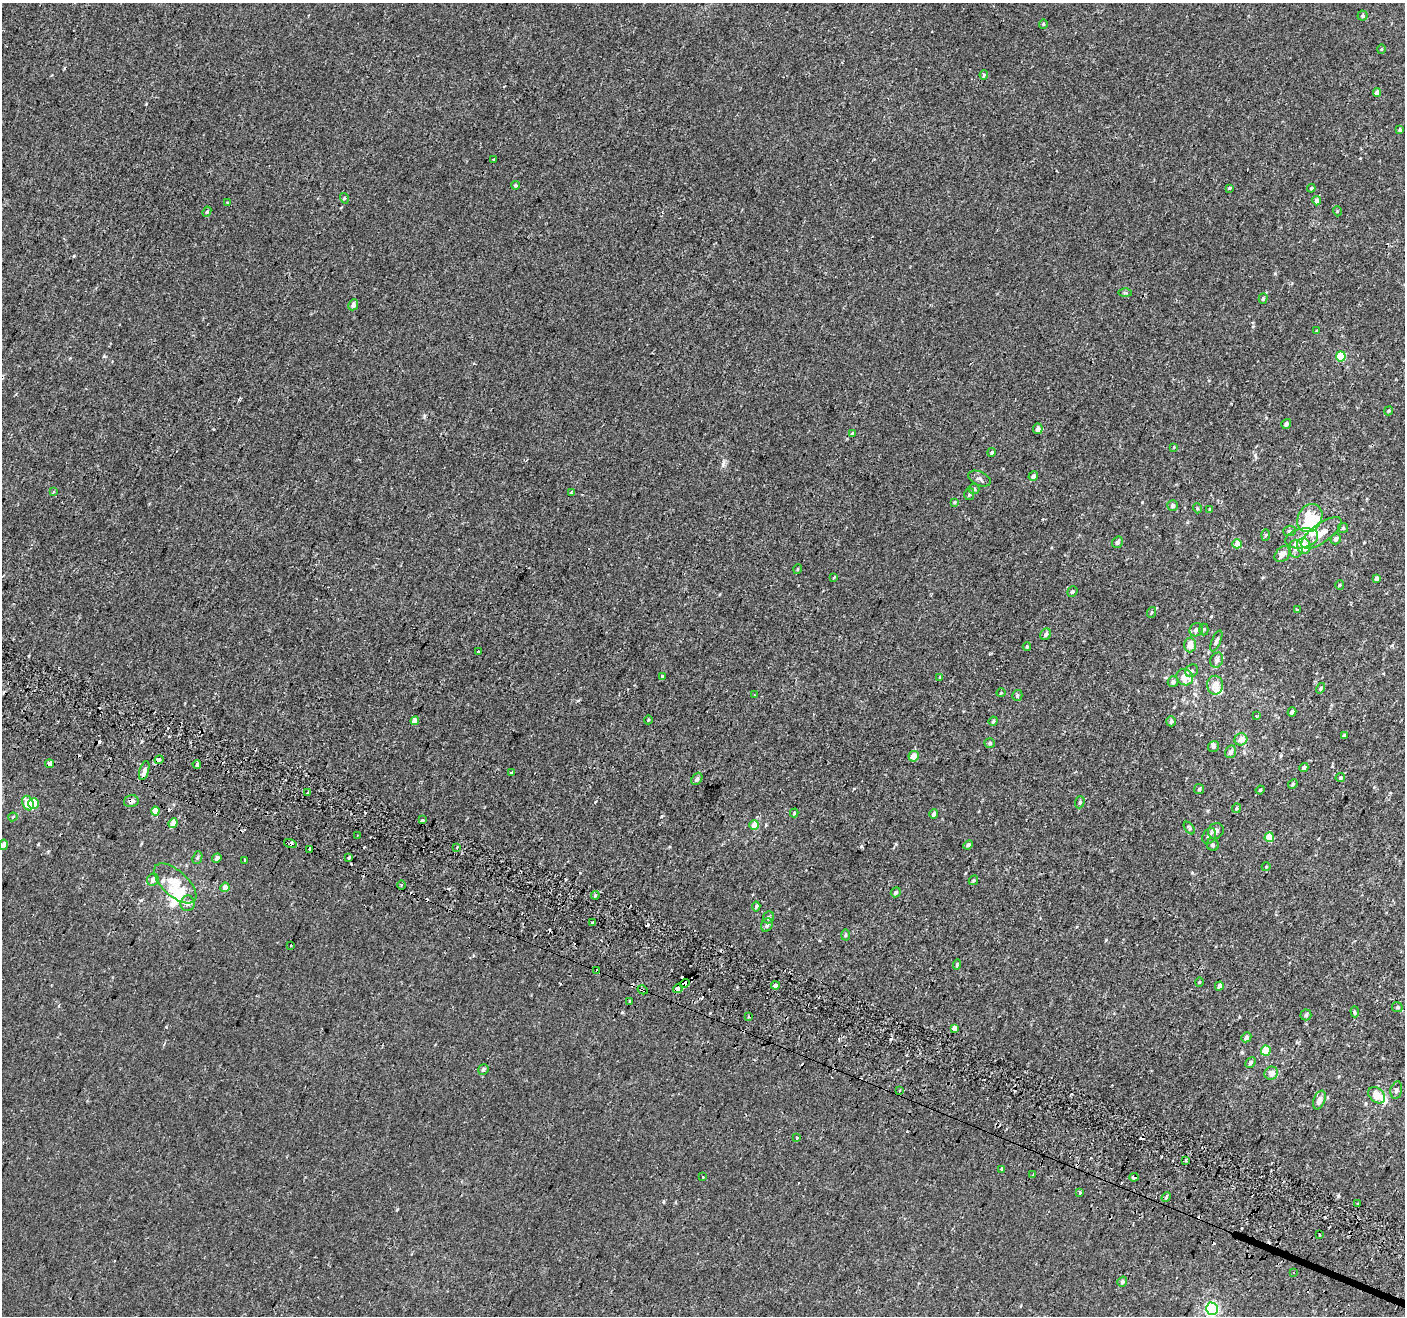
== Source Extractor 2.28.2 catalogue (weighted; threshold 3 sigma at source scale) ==
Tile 6 of 4 x 4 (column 2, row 2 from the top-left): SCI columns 1458-2860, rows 2889-4202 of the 5714 x 5845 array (HDU 1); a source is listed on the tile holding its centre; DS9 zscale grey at full resolution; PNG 1407 x 1318 px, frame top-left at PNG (2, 3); each listed source drawn as its Kron ellipse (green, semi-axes under 4 px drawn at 4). Shown black and unused: <1% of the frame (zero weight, under 2 of 3 exposures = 3% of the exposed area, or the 3 px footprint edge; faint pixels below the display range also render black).
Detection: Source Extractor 2.28.2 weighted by HDU 2 'WHT'; one run over the whole footprint, this tile lists its part. Background 0.00182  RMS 0.0034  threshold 0.0152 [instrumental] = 3 sigma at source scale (4.5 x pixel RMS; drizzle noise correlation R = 1.50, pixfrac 1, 0.0396/0.0396 arcsec/px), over >= 5 px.
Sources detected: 214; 3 inside a brighter object's white glare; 25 cosmic-ray / hot-pixel residue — neither listed nor drawn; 11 inside a brighter listed object's ellipse — not listed separately; the other 175 listed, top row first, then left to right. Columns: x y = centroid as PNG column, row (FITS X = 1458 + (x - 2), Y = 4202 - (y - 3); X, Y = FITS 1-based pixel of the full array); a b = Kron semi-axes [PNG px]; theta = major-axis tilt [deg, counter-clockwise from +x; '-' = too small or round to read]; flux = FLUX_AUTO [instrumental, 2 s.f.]
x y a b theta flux
1362 16 5 5 - 0.51
1043 24 4 4 - 0.31
1381 49 5 3 - 0.24
984 75 4 3 - 0.78
1377 92 4 4 - 1.5
1400 130 4 3 - 0.41
493 159 3 3 - 0.88
515 185 4 4 - 0.45
1230 188 3 3 - 0.85
1311 188 4 4 - 0.31
344 198 5 3 - 0.3
1317 201 4 4 - 1.5
228 203 4 3 - 0.66
1337 211 5 3 - 0.26
207 212 5 4 - 0.38
1125 293 6 4 -1 0.42
1263 299 5 4 - 0.48
353 305 6 5 - 1.2
1317 331 4 2 - 0.22
1341 356 5 5 - 9.9
1389 411 5 4 - 0.39
1286 424 5 4 - 0.89
1038 429 5 5 - 1.4
852 433 4 3 - 1.3
1174 447 4 3 - 0.23
992 452 4 4 - 0.51
1033 476 5 4 - 1.1
979 479 12 7 -25 0.95
974 489 5 5 - 0.51
53 492 4 3 - 0.27
571 493 3 3 - 1
969 494 6 5 - 0.57
955 502 4 3 - 0.34
1173 505 5 5 - 0.85
1197 508 5 3 - 0.32
1210 509 4 3 - 0.33
1310 518 15 11 60 8.6
1343 528 5 4 - 0.39
1289 531 6 5 - 0.54
1322 533 23 9 35 3.9
1266 535 6 4 88 0.36
1302 538 16 9 13 2.9
1336 539 6 5 - 0.9
1117 542 6 5 - 0.71
1237 544 4 4 - 2.6
1304 546 8 6 -70 4.5
1296 549 9 7 -88 1.4
1283 554 9 6 47 2
798 569 5 3 - 0.27
834 577 3 2 - 0.52
1376 578 4 4 - 1.2
1340 585 5 4 - 0.37
1072 592 5 4 - 0.48
1297 610 4 3 - 0.42
1152 612 5 3 - 0.28
1204 629 6 4 88 0.45
1196 630 7 6 - 1.1
1046 634 6 5 - 0.82
1216 641 11 4 67 0.85
1190 645 7 6 - 2.9
1027 646 4 4 - 0.36
478 652 3 2 - 0.43
1217 660 8 6 64 1.1
1192 671 7 6 - 0.71
663 676 3 3 - 1.5
940 677 4 4 - 0.34
1185 677 9 7 -44 4.3
1173 682 5 5 - 0.92
1215 685 9 8 - 2.8
1321 688 5 4 - 0.42
1001 693 4 3 - 0.22
754 695 3 2 - 0.21
1017 695 5 5 - 0.51
1292 712 4 4 - 0.71
1256 716 3 3 - 0.38
648 720 4 3 - 0.26
415 721 4 4 - 1.9
993 721 5 4 - 0.39
1171 721 5 5 - 0.74
1344 735 3 3 - 0.56
1241 739 6 6 - 2.5
990 743 5 4 - 0.52
1214 746 6 5 - 0.56
1231 752 6 5 - 1.2
914 756 5 5 - 2.7
159 760 4 3 - 4
50 764 4 3 - 1.9
197 764 4 3 - 0.63
1304 768 5 4 - 1.1
144 771 10 4 73 1.1
511 773 3 3 - 0.66
1340 778 5 4 - 0.42
697 779 6 5 - 0.7
1293 784 5 4 - 0.41
1199 789 5 5 - 0.51
1260 790 4 4 - 0.35
307 793 3 2 - 0.85
131 801 7 6 - 1.2
1080 802 6 4 71 0.58
28 803 7 5 -68 3.5
34 803 5 5 - 6.8
1236 808 5 3 - 0.34
155 811 4 4 - 3.5
794 813 4 4 - 0.37
934 814 5 4 - 1.2
13 817 5 4 - 0.47
422 820 3 3 - 2.9
173 823 5 4 - 2.5
754 825 5 4 - 3.5
1189 828 7 4 -52 0.4
1216 831 8 7 - 1
357 835 3 2 - 0.26
1209 836 8 6 60 1.2
1269 837 5 4 - 5.3
290 843 6 4 -16 2.8
4 845 5 4 - 0.86
968 845 5 4 - 0.73
1213 845 6 6 - 0.64
457 848 2 2 - 0.27
310 849 4 3 - 2.4
349 857 3 3 - 1.5
197 858 6 4 69 0.51
217 858 5 4 - 0.77
244 860 3 3 - 3.6
1266 867 4 4 - 0.31
153 880 6 5 - 1.4
973 880 5 4 - 0.42
175 883 26 12 -42 6.9
402 885 4 3 - 0.41
225 887 5 4 - 1.9
896 892 5 4 - 0.52
595 895 4 3 - 0.76
187 903 8 7 - 1.2
756 906 5 4 - 0.58
768 917 6 5 - 0.54
593 922 4 3 - 1.3
767 925 7 5 65 0.76
845 935 5 3 - 0.34
291 945 3 2 - 0.22
957 965 5 4 - 0.55
597 971 4 3 - 1.6
1199 982 4 4 - 0.27
685 984 5 4 - 7.8
775 985 4 4 - 4.3
1219 986 4 4 - 1
678 988 5 3 - 8.6
643 990 5 3 - 0.46
630 1001 3 3 - 0.66
1397 1007 5 5 - 0.55
1355 1012 5 3 - 0.47
1306 1015 5 5 - 0.49
748 1016 3 3 - 0.58
954 1028 4 4 - 1.2
1246 1037 5 5 - 0.9
1266 1050 5 5 - 5.9
1250 1062 6 4 48 0.7
483 1070 5 5 - 0.72
1271 1073 7 6 - 2.2
900 1090 3 2 - 0.29
1396 1090 9 5 76 0.77
1377 1095 9 7 -43 4.1
1319 1100 10 5 67 1.6
797 1138 3 3 - 0.9
1186 1160 3 2 - 0.57
1001 1169 3 3 - 4.4
1033 1175 3 2 - 0.57
703 1177 3 3 - 0.84
1134 1177 4 3 - 3.4
1080 1192 3 3 - 1.4
1166 1197 5 4 - 0.5
1357 1204 3 2 - 0.4
1319 1234 3 3 - 0.82
1293 1273 3 2 - 0.25
1122 1282 5 4 - 0.61
1212 1309 6 6 - 47
Overlapping masked pixels (flux is a lower limit): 10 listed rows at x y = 159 760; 50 764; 144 771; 131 801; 290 843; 310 849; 597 971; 685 984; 678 988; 643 990
Unlisted compact peaks at least as high as the median listed source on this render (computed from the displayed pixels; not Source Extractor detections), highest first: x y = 723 464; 104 356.